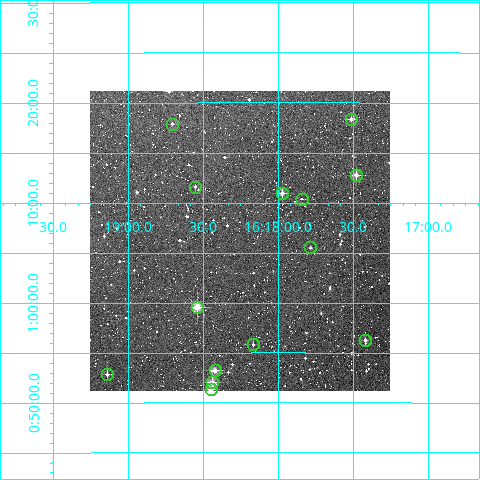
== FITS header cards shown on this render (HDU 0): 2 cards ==
NAXIS1  =                  300
NAXIS2  =                  300

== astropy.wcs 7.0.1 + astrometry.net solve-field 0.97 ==
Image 300 x 300 px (HDU 0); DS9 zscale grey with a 90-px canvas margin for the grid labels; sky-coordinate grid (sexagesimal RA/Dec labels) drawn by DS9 from the SOLVED WCS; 14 Tycho-2 reference stars matched to detected sources circled (green)
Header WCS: RA---TAN/DEC--TAN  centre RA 16:18:15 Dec +01:06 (244.56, +1.10 deg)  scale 6 arcsec/px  FOV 30.0' x 30.0'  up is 0 deg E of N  parity normal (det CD < 0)
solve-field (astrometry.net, Tycho-2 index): VERIFIED the header's WCS against the Tycho-2 star catalogue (verified at 2 index scales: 11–14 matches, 0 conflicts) and refined it, rather than solving blind
Solved WCS: RA---TAN-SIP/DEC--TAN-SIP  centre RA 16:18:15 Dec +01:06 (244.56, +1.10 deg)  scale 6 arcsec/px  FOV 30.0' x 30.0'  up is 0 deg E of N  parity normal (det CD < 0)
The solver's refit moves the header's centre by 0.59 arcsec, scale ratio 0.9995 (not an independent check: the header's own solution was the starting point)
Tycho-2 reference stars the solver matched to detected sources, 14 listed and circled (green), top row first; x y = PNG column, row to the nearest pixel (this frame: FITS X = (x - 90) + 1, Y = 300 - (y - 91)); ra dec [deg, ICRS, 3 dp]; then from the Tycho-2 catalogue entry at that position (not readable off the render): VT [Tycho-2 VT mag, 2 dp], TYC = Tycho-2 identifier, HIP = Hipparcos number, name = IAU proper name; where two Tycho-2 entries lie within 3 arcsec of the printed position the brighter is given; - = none
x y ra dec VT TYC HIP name
351 119 244.379 +1.306 11.17 368-144-1 - -
172 124 244.676 +1.298 11.72 368-728-1 - -
356 175 244.370 +1.213 9.84 368-40-1 - -
195 187 244.638 +1.193 11.55 368-52-1 - -
282 193 244.494 +1.182 10.33 368-1223-1 - -
302 199 244.461 +1.173 11.72 368-639-1 - -
310 247 244.446 +1.092 12.05 368-887-1 - -
197 307 244.635 +0.993 9.17 368-1133-1 - -
365 340 244.355 +0.937 11.63 368-1594-1 - -
253 344 244.542 +0.931 11.76 368-1459-1 - -
215 370 244.606 +0.887 10.02 368-1213-1 - -
107 374 244.785 +0.881 11.19 368-426-1 - -
212 382 244.610 +0.867 9.47 368-1083-1 - -
211 389 244.612 +0.855 10.18 368-1577-1 - -